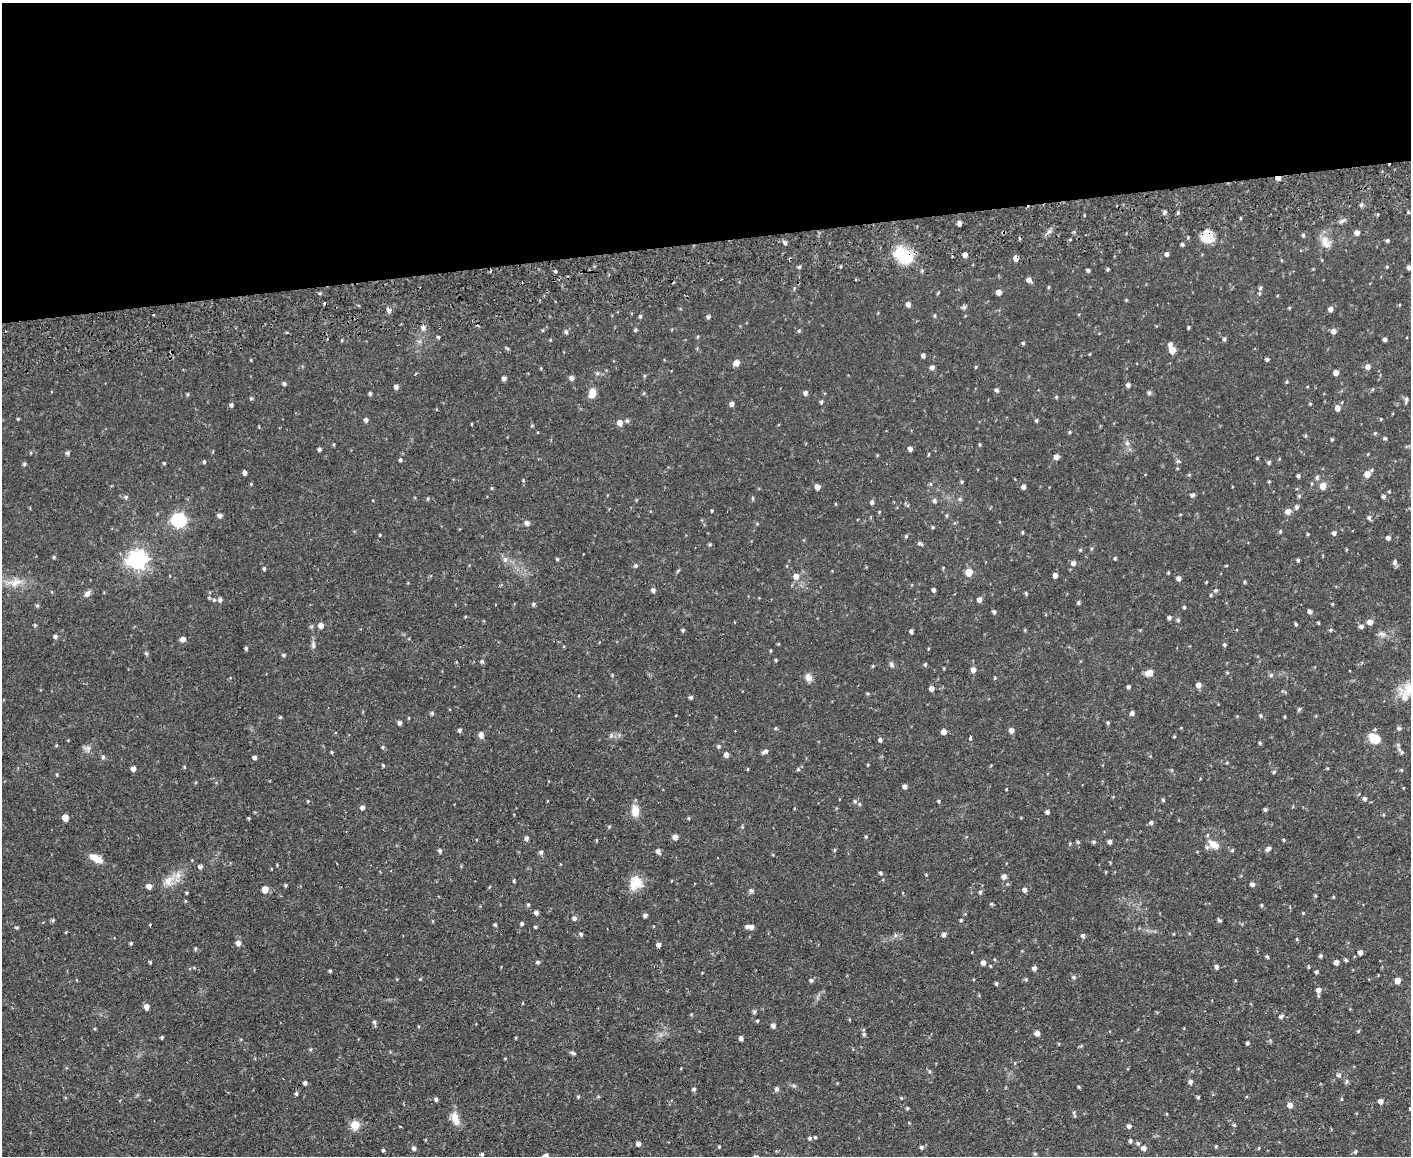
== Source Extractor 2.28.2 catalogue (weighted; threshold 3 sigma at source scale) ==
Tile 2 of 3 x 4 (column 2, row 1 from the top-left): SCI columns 1538-2946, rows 3516-4669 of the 4593 x 4724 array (HDU 1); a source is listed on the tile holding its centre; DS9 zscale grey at full resolution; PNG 1413 x 1158 px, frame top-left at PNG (2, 3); no overlay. Shown black and unused: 21% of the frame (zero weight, under 2 of 3 exposures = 3% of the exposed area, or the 3 px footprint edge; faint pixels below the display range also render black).
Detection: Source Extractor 2.28.2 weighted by HDU 2 'WHT'; one run over the whole footprint, this tile lists its part. Background 0.0535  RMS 0.0061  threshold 0.0276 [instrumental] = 3 sigma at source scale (4.5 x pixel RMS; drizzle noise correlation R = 1.50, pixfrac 1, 0.05/0.05 arcsec/px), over >= 5 px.
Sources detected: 391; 4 cosmic-ray / hot-pixel residue — not listed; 1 inside a brighter listed object's ellipse — not listed separately; the other 386 listed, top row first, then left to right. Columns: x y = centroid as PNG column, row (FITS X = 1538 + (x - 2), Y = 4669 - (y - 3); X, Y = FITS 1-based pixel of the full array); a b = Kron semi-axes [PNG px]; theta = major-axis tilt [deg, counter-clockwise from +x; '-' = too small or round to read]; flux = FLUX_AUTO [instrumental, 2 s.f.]
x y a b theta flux
1278 178 5 4 - 3.6
1165 212 5 4 - 0.97
1178 213 4 3 - 0.64
1378 214 4 2 - 0.6
1343 221 8 3 19 1.3
959 223 4 4 - 2.4
1357 233 5 4 - 2.8
1303 235 4 4 - 0.87
1207 236 14 13 - 11
1070 240 3 3 - 1.5
1387 240 4 4 - 0.87
784 242 7 4 -32 1.2
1325 242 19 12 -63 5.8
1182 245 4 4 - 0.87
1167 254 4 4 - 1.4
903 255 19 13 -37 26
965 255 5 5 - 2
952 256 3 2 - 0.8
1016 258 5 4 - 4.2
1281 260 5 3 - 0.45
1409 268 6 4 -47 1.1
1107 269 4 3 - 0.77
1088 270 4 4 - 1
1029 280 6 5 - 2.2
1049 287 5 3 - 0.54
999 292 5 5 - 3.3
320 293 5 3 - 0.65
1259 293 5 5 - 0.8
1126 300 4 4 - 0.47
908 305 5 5 - 2
964 307 6 5 - 1.2
1289 308 4 3 - 0.59
1330 309 6 5 - 1.7
389 310 6 5 - 2
640 316 4 4 - 0.82
708 317 5 4 - 1
423 327 6 6 - 2
1188 327 4 3 - 0.7
635 330 5 4 - 0.85
799 331 5 4 - 0.77
1333 331 6 5 - 2.2
566 332 6 5 - 1.1
438 337 4 3 - 0.74
1224 339 5 5 - 1.1
1385 339 4 4 - 1.4
550 340 4 3 - 0.51
1023 343 4 4 - 0.81
1170 345 5 5 - 1.9
1172 350 6 5 - 6.8
171 352 3 2 - 0.54
1090 354 4 3 - 0.45
923 355 5 4 - 1.3
1267 360 5 4 - 0.83
736 363 7 6 - 3.1
932 367 5 5 - 2.1
1368 367 6 6 - 2.4
597 373 6 5 - 1
1336 373 5 5 - 2.8
416 374 3 3 - 0.62
504 378 5 4 - 1.5
572 378 6 5 - 1.8
1287 382 4 4 - 0.63
284 384 5 4 - 0.97
1128 385 5 5 - 1.4
396 387 5 5 - 2
996 390 6 4 -31 1.1
592 393 10 7 79 5.3
805 393 6 5 - 1.4
1149 393 6 5 - 0.97
370 394 5 3 - 0.98
1056 397 4 4 - 0.64
251 398 5 4 - 0.82
1406 400 8 4 84 1.2
821 402 5 4 - 0.96
732 404 5 4 - 2
231 405 5 4 - 1.3
1338 408 6 6 - 2.6
18 419 4 3 - 0.55
1381 419 4 3 - 0.42
366 420 5 4 - 1.4
1036 420 4 4 - 0.92
627 421 5 5 - 0.99
620 423 7 6 - 3
1070 432 4 4 - 0.65
1375 433 5 4 - 0.63
1305 436 5 3 - 0.63
1385 438 4 4 - 0.72
1332 440 4 3 - 0.71
1127 443 6 4 18 1.1
334 444 5 3 - 0.56
319 449 4 4 - 1.1
910 449 4 4 - 2.1
67 453 6 4 -2 1
929 454 5 3 - 0.47
1056 457 6 5 - 2.3
1257 458 3 3 - 0.65
400 460 4 3 - 0.81
204 462 5 4 - 0.73
1269 462 6 4 72 0.9
164 463 3 3 - 0.71
24 464 4 4 - 0.87
245 473 5 4 - 1.9
1367 474 7 7 - 4.5
1189 475 5 3 - 0.57
1298 476 4 4 - 1
1317 477 6 5 - 1.4
523 480 3 3 - 0.48
1269 481 4 4 - 0.62
962 482 4 4 - 0.66
251 484 4 4 - 0.5
931 484 5 3 - 0.74
1323 486 7 6 - 4.5
817 487 5 5 - 3.1
1023 487 5 4 - 1.8
492 488 5 3 - 0.5
1192 495 5 4 - 1.5
1299 496 5 4 - 0.75
1384 496 5 5 - 1.2
126 497 6 5 - 1.1
753 498 6 3 72 0.61
428 499 5 3 - 0.64
960 499 5 5 - 0.97
935 501 5 5 - 1.3
872 502 5 4 - 1.3
1296 507 5 5 - 1.2
712 511 4 2 - 0.61
1288 512 6 6 - 3
220 515 5 5 - 1.9
1369 518 6 4 -88 1.3
179 520 7 7 - 78
527 523 7 6 - 1.7
932 527 5 3 - 0.61
1280 531 5 4 - 0.67
1022 532 4 4 - 0.71
1334 533 6 5 - 1.2
1308 534 4 3 - 0.54
380 535 4 3 - 0.48
906 536 4 4 - 0.63
1388 538 5 5 - 1.6
920 544 8 4 -26 1.2
1080 550 5 4 - 0.6
54 557 4 4 - 0.66
1115 558 4 4 - 0.66
505 559 7 6 - 1.9
557 559 5 4 - 0.67
137 560 8 8 - 190
1298 560 4 4 - 0.84
1073 563 6 6 - 1.9
1394 563 7 6 - 1.5
635 566 5 5 - 1.2
264 569 4 3 - 0.92
969 572 6 6 - 7.5
1168 573 4 3 - 0.59
1055 575 6 5 - 1.9
796 576 7 6 - 3.1
1178 578 6 5 - 1.7
16 582 17 9 28 5.8
1206 582 4 3 - 0.47
1244 582 5 3 - 0.59
653 590 5 5 - 1.7
934 590 4 4 - 1.5
1215 590 6 4 44 0.95
87 593 9 6 46 1.9
1026 593 5 4 - 0.75
1211 595 5 4 - 0.68
214 600 5 4 - 0.96
220 600 5 4 - 1.8
979 600 6 5 - 2.1
1079 603 4 4 - 0.92
533 604 4 4 - 0.95
37 605 5 3 - 0.68
1184 607 4 3 - 0.76
1310 611 5 4 - 1.4
994 612 6 4 -30 0.93
1169 617 4 4 - 1.3
1178 620 5 5 - 0.89
1370 622 7 6 - 2.8
1318 623 3 2 - 0.64
1296 624 5 4 - 0.72
35 625 5 4 - 0.62
321 625 6 5 - 2.7
1361 626 5 5 - 1.7
683 630 4 4 - 0.81
1331 630 5 4 - 0.7
911 631 4 3 - 1.4
1382 634 11 5 -18 2.1
55 637 5 4 - 1.3
182 639 7 6 - 2.1
313 645 9 5 -81 1.5
1224 645 5 4 - 0.85
246 648 4 3 - 0.84
283 655 4 4 - 0.77
776 660 4 3 - 0.7
482 661 5 4 - 1
891 664 8 5 -59 1.4
925 664 4 4 - 0.79
873 666 4 3 - 0.5
973 670 5 5 - 2.9
1149 673 8 7 - 4.2
1271 675 5 5 - 1
808 677 10 8 -58 3.1
995 678 4 4 - 0.57
1198 685 5 5 - 2.7
1128 687 5 4 - 1
931 688 5 4 - 2.9
691 697 5 4 - 0.91
1405 697 12 9 -83 4.5
1299 709 6 4 38 0.86
432 713 5 5 - 0.91
1132 713 5 5 - 1.5
1260 715 6 4 -84 0.78
1285 717 4 3 - 0.51
400 723 5 4 - 1.4
1108 723 5 4 - 0.74
1399 728 5 5 - 1.1
459 730 5 5 - 1.1
1011 730 6 5 - 2.4
943 732 5 5 - 2.6
481 735 8 6 -77 2.1
1174 737 5 3 - 0.49
970 738 4 3 - 3
1374 739 14 10 -29 7.8
880 740 6 4 -83 1.2
1260 743 5 3 - 0.74
719 746 5 5 - 0.92
383 747 5 3 - 0.69
88 748 8 5 -80 1.8
1399 749 8 6 -55 1.8
332 752 5 3 - 0.54
765 752 7 4 21 1.8
726 755 6 5 - 2
103 757 5 5 - 0.95
255 757 5 4 - 1.5
1227 762 5 3 - 0.54
383 765 5 3 - 0.58
868 765 4 3 - 0.49
184 767 5 3 - 0.62
133 768 5 4 - 2.6
747 769 4 3 - 0.51
798 769 5 5 - 0.87
1274 772 5 4 - 0.8
57 774 5 3 - 0.6
549 781 3 2 - 0.67
905 786 5 4 - 1.9
1006 789 4 2 - 0.42
1364 799 5 4 - 1.3
1163 800 4 4 - 0.72
855 801 6 5 - 1.2
939 801 4 4 - 0.66
362 808 5 4 - 2.1
1265 809 5 4 - 1
635 811 13 9 -88 7.1
1047 812 4 4 - 1.5
65 817 5 5 - 5.4
249 818 4 3 - 0.67
689 818 4 3 - 0.6
1151 822 5 5 - 1.1
742 827 4 4 - 0.59
866 836 4 4 - 0.65
675 837 5 5 - 2.9
526 838 5 4 - 1.6
1284 840 4 3 - 0.6
1078 842 5 4 - 0.76
1093 842 6 4 -22 0.89
1110 842 5 4 - 1.6
1214 844 16 9 -35 6.1
1268 849 8 4 41 1.5
834 850 5 3 - 0.59
1232 850 5 4 - 0.67
440 851 5 4 - 1.1
658 851 6 5 - 1.8
541 852 5 4 - 1.3
96 858 16 7 -26 6.4
200 867 5 5 - 1.5
880 873 5 4 - 0.84
178 875 9 7 -89 3.1
1004 876 6 6 - 1.9
168 881 14 10 88 5.4
514 881 5 3 - 0.68
636 883 18 16 55 9.4
1252 884 6 5 - 1.4
286 885 4 4 - 0.74
149 886 5 4 - 3.6
265 889 6 5 - 6.2
751 890 6 5 - 1.1
1025 890 5 5 - 1.8
980 892 5 4 - 0.94
186 893 4 3 - 0.62
1315 895 4 4 - 0.66
1333 897 5 3 - 0.48
185 901 4 3 - 0.6
991 904 4 4 - 0.73
528 905 5 4 - 0.73
1261 905 5 3 - 0.71
536 912 4 4 - 1.8
1303 913 4 3 - 0.5
645 915 4 4 - 1.6
574 918 5 5 - 1.7
53 920 5 4 - 0.81
961 920 3 3 - 0.76
1219 920 5 3 - 0.94
522 923 4 4 - 1
150 925 3 2 - 0.97
495 925 5 4 - 0.77
16 927 5 3 - 0.73
535 927 4 3 - 0.7
751 927 5 5 - 2.2
581 934 5 4 - 1
944 935 5 4 - 2
1083 936 5 4 - 1.7
131 943 4 4 - 0.78
238 943 6 5 - 2.6
658 945 4 4 - 2.1
195 949 5 3 - 0.7
1360 952 6 5 - 1.8
1321 956 5 4 - 0.85
1267 957 5 4 - 0.74
1345 960 5 4 - 0.9
150 962 4 4 - 0.66
538 962 5 4 - 0.97
1336 962 5 4 - 2.7
983 963 5 5 - 2.5
990 966 4 3 - 0.56
1217 967 5 4 - 1.4
1308 967 4 3 - 0.66
1034 968 5 4 - 1.7
330 971 4 3 - 0.69
1316 972 4 3 - 1.1
1074 977 5 5 - 1
1026 979 5 4 - 0.76
811 980 5 5 - 1.1
1398 981 5 5 - 4.6
996 984 4 4 - 0.97
1318 990 6 5 - 2.2
147 1007 6 5 - 2.9
754 1012 5 4 - 1.1
1281 1016 6 5 - 1.4
757 1021 4 4 - 0.77
374 1022 5 5 - 1
773 1026 5 4 - 2.2
1358 1031 5 4 - 0.66
1037 1033 5 5 - 2.6
864 1034 5 5 - 0.95
162 1037 4 4 - 0.84
516 1038 4 3 - 0.47
741 1038 4 4 - 1.8
1247 1043 4 3 - 1.1
311 1049 5 3 - 0.62
573 1053 7 4 -27 1
1339 1075 6 6 - 1.4
1346 1081 7 4 -72 0.93
1191 1082 5 5 - 1.5
305 1083 4 4 - 1.4
1079 1087 4 3 - 0.62
777 1088 6 5 - 1.4
694 1089 5 4 - 1.1
296 1094 5 4 - 0.84
578 1096 4 3 - 0.76
1198 1097 4 4 - 0.8
901 1098 4 3 - 0.56
436 1099 4 4 - 1.3
1380 1101 5 5 - 2.3
1290 1105 6 6 - 2.9
907 1108 4 3 - 0.65
1410 1109 4 3 - 1
1074 1112 6 4 80 1
455 1119 17 8 -71 6.5
355 1125 6 6 - 14
1234 1125 4 4 - 0.67
1129 1126 5 5 - 1.7
815 1137 3 3 - 0.73
810 1138 5 4 - 0.99
1130 1141 5 4 - 1
1138 1143 6 5 - 1
638 1144 5 5 - 1.8
1216 1146 5 3 - 0.53
719 1147 3 3 - 0.56
921 1147 4 4 - 1.1
414 1148 6 5 - 1.3
1144 1148 6 5 - 2.3
1259 1148 5 3 - 0.47
383 1150 4 4 - 0.75
1355 1152 5 5 - 0.87
482 1154 3 3 - 1.1
1035 1154 5 3 - 0.63
546 1156 5 4 - 2.9
Overlapping masked pixels (flux is a lower limit): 5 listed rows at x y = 1278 178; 1207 236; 903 255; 1016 258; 171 352
Isophote crosses this tile's border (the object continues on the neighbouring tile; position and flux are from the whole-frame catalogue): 2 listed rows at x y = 1410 1109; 546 1156
Unlisted compact peaks at least as high as the median listed source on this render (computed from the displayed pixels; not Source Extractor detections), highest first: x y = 799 267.